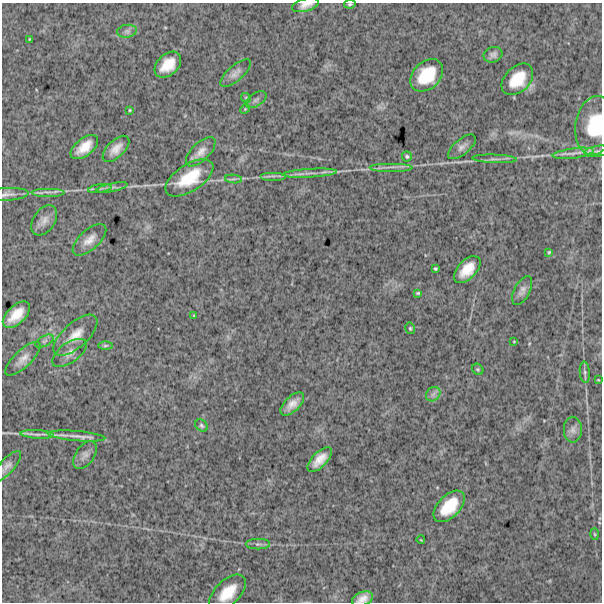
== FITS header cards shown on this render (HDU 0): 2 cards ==
NAXIS1  =                  600
NAXIS2  =                  600

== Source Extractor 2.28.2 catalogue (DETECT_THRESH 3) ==
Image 600 x 600 px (HDU 0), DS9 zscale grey, 1 PNG px = 1 image px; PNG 604 x 604 px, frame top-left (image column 1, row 600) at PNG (2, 3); each listed source drawn as its Kron ellipse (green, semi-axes under 4 px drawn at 4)
Background 1430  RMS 270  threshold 814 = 3 sigma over >= 5 px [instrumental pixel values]
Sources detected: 65; all 65 listed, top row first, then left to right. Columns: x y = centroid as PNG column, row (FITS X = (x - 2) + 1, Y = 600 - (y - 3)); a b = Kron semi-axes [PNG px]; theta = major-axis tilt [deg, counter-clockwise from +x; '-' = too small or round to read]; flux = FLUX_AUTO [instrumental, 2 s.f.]
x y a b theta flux
350 4 6 3 10 26000
305 5 14 6 16 110000
127 31 10 6 9 63000
29 39 3 2 - 13000
493 55 9 7 21 69000
168 65 15 10 43 340000
236 73 19 7 41 110000
427 75 19 13 45 600000
517 79 18 12 45 460000
246 98 5 4 - 23000
256 100 12 6 33 64000
245 109 5 4 - 22000
130 110 3 3 - 17000
595 125 30 19 81 830000
84 147 16 8 39 280000
462 147 17 7 40 98000
116 149 16 8 44 180000
598 151 14 5 8 70000
201 152 19 9 44 160000
573 153 20 5 7 120000
407 156 5 5 - 28000
495 159 22 2 -2 63000
391 167 22 2 0 80000
310 173 27 3 3 130000
273 176 13 3 0 53000
189 178 27 13 33 630000
233 179 8 3 -6 35000
112 187 16 3 11 63000
100 188 12 4 8 56000
48 192 17 2 0 75000
7 194 21 6 3 97000
44 220 17 10 56 140000
89 240 21 10 42 190000
549 252 4 4 - 21000
435 269 3 3 - 22000
467 270 16 9 45 330000
522 290 16 7 62 99000
418 293 4 3 - 23000
16 315 16 9 44 320000
194 315 4 3 - 16000
410 328 6 4 -76 26000
75 335 27 12 42 300000
45 341 10 5 27 51000
514 341 3 2 - 12000
105 345 7 3 1 28000
70 353 20 10 35 160000
23 359 23 8 43 160000
478 369 6 5 - 27000
585 372 11 5 -85 45000
598 380 4 2 - 13000
433 394 8 6 44 68000
292 404 15 7 44 160000
201 425 7 5 -46 36000
573 430 13 9 -90 93000
37 434 16 4 -3 79000
77 436 29 5 -5 140000
85 455 16 9 55 110000
320 460 15 7 46 220000
7 466 19 7 48 110000
449 506 19 11 46 500000
595 534 5 3 - 20000
421 540 4 2 - 11000
258 544 12 5 0 57000
228 593 22 12 44 420000
362 599 11 7 23 140000
At the frame edge (FLAGS 8, measured only in part): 5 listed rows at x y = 350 4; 305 5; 595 125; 7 194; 362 599